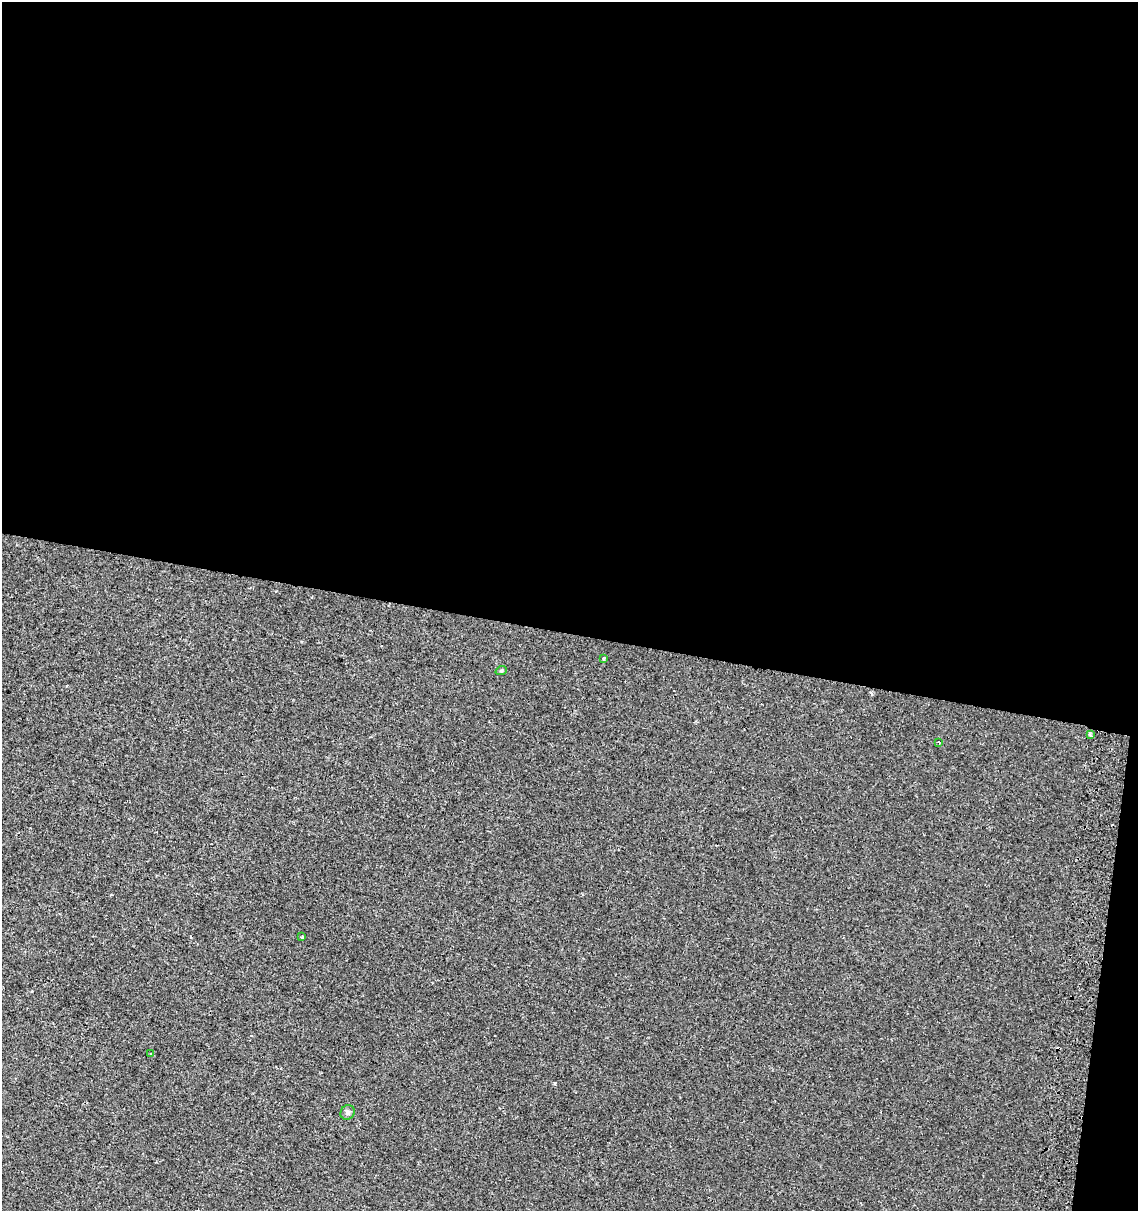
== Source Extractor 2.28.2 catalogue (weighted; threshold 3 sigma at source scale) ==
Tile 4 of 4 x 4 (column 4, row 1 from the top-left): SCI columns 3734-4869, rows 3634-4842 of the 5136 x 4857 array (HDU 1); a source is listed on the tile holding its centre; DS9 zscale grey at full resolution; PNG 1140 x 1213 px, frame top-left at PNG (2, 2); each listed source drawn as its Kron ellipse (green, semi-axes under 4 px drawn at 4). Shown black and unused: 54% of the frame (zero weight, under 2 of 3 exposures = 2% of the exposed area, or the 3 px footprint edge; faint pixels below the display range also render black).
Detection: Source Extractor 2.28.2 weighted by HDU 2 'WHT'; one run over the whole footprint, this tile lists its part. Background 9.81e-04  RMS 0.0028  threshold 0.0124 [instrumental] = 3 sigma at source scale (4.5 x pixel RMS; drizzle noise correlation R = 1.50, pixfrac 1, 0.0396/0.0396 arcsec/px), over >= 5 px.
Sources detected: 10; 3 cosmic-ray / hot-pixel residue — neither listed nor drawn; the other 7 listed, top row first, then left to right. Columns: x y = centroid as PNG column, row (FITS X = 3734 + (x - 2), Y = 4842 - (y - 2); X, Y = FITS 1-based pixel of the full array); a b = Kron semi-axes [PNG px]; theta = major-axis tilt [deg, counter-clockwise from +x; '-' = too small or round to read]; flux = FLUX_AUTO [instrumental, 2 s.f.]
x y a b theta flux
604 658 4 3 - 0.48
501 671 6 3 19 0.3
1090 735 4 2 - 0.56
939 742 3 3 - 1.5
302 937 3 3 - 0.27
150 1054 3 2 - 0.36
348 1112 8 7 - 0.71